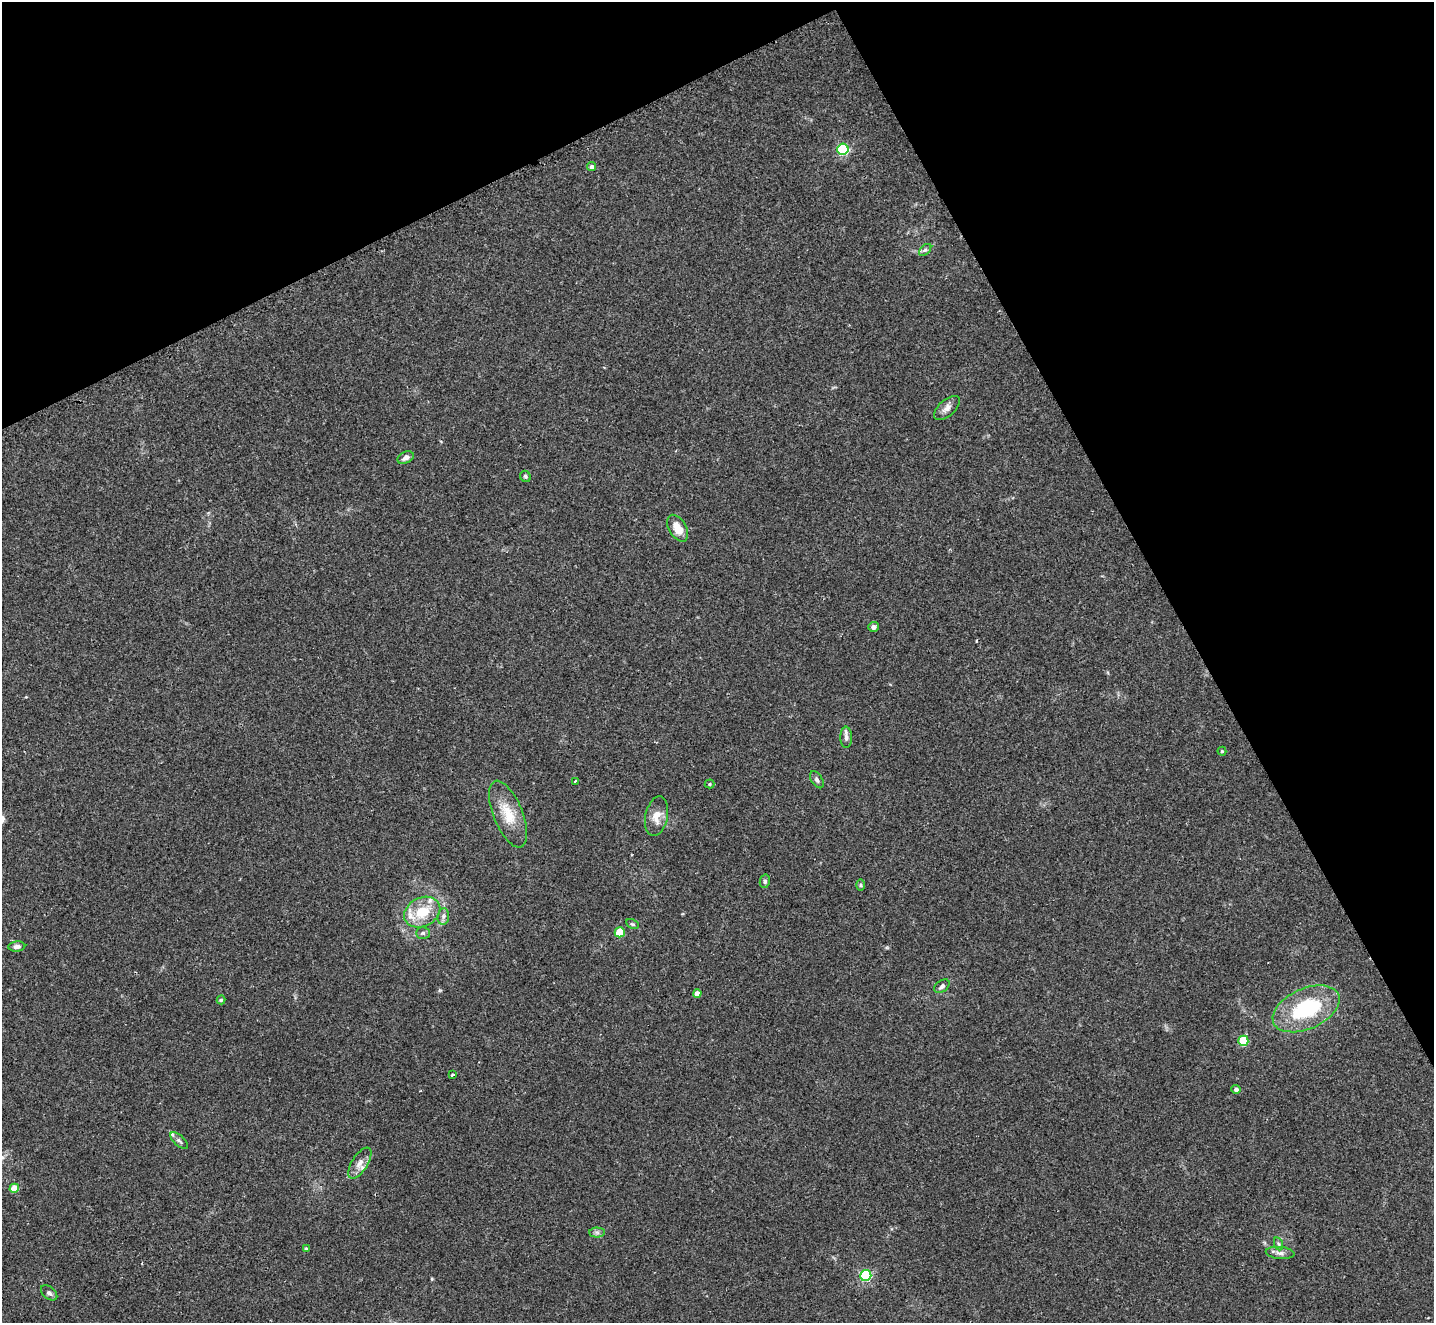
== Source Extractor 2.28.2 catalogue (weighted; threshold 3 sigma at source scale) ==
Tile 3 of 4 x 4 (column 3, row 1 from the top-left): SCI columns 2881-4312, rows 4267-5587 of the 5754 x 5742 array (HDU 1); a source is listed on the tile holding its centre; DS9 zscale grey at full resolution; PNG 1436 x 1325 px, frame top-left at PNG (2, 2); each listed source drawn as its Kron ellipse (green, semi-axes under 4 px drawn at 4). Shown black and unused: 27% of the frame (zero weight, under 2 of 3 exposures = <1% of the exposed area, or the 3 px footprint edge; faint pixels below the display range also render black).
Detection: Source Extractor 2.28.2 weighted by HDU 2 'WHT'; one run over the whole footprint, this tile lists its part. Background 0.0735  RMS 0.0059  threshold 0.0266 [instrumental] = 3 sigma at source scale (4.5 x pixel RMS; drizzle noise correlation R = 1.50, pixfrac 1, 0.05/0.05 arcsec/px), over >= 5 px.
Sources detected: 40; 1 inside a brighter listed object's ellipse — not listed separately; the other 39 listed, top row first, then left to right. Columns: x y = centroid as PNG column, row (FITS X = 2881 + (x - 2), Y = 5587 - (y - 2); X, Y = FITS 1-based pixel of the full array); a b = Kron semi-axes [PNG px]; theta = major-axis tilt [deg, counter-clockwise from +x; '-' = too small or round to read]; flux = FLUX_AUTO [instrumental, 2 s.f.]
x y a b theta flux
843 149 5 5 - 77
591 167 4 4 - 2
925 250 7 4 44 1.2
947 408 15 8 42 3.6
406 458 8 5 27 2.5
525 476 6 5 - 1
678 528 14 8 -59 8.2
873 627 5 5 - 2.3
846 737 11 6 -89 2.2
1222 751 4 4 - 0.7
817 780 9 5 -57 1.7
575 781 3 3 - 2.7
710 784 5 4 - 0.82
508 814 35 14 -68 15
657 816 20 11 78 7.1
765 881 7 5 78 1.2
860 885 6 4 -90 0.89
422 912 19 14 27 17
443 916 8 5 83 1.8
632 924 7 4 -26 0.86
620 932 5 5 - 18
423 933 7 5 1 1.4
17 947 8 5 5 2.2
942 986 8 5 38 1.7
697 993 4 4 - 4.2
221 1000 4 4 - 0.77
1306 1009 35 20 24 47
1243 1041 5 5 - 29
453 1075 3 3 - 5.1
1236 1089 4 4 - 2.2
179 1141 11 5 -43 1.6
360 1163 17 8 57 4.8
14 1188 5 4 - 14
597 1232 7 5 -1 1.5
1279 1244 7 4 -70 0.99
306 1249 4 3 - 1.2
1280 1253 14 6 -5 2.7
866 1276 5 5 - 70
49 1293 9 6 -40 1.8